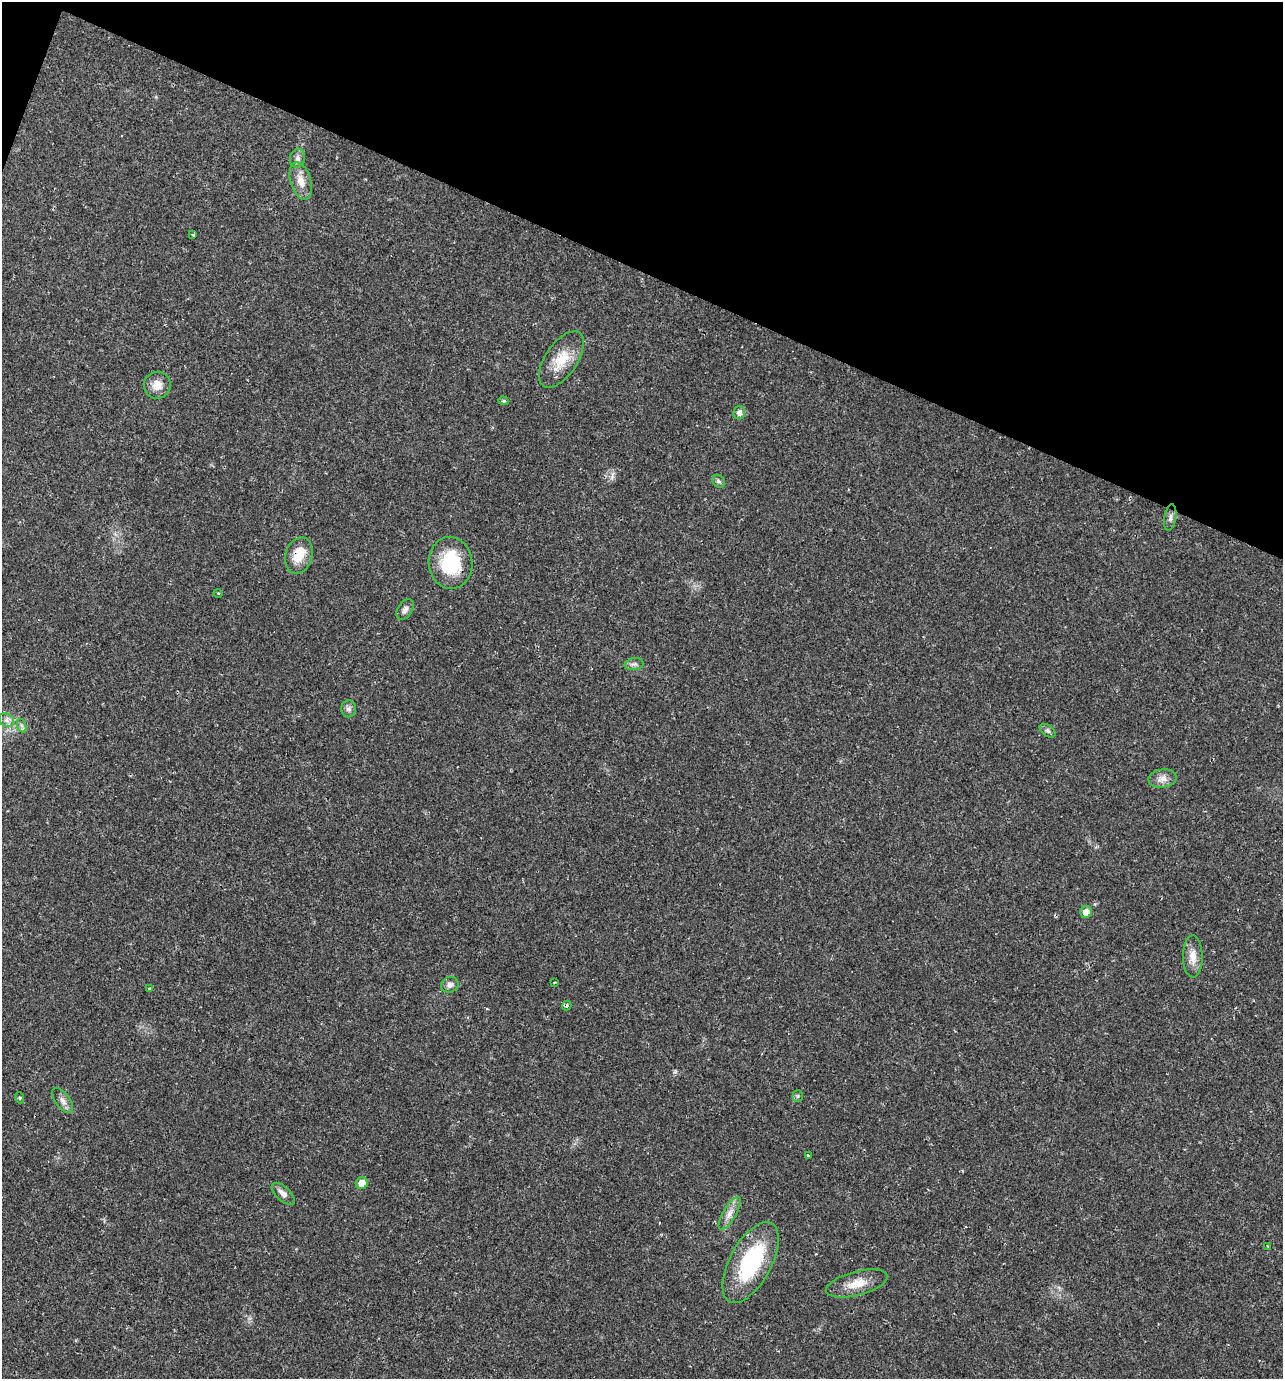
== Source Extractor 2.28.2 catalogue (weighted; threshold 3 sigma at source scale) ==
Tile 2 of 4 x 4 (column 2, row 1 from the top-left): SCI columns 1548-2828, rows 4133-5509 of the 5523 x 5509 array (HDU 1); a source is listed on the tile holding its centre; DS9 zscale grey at full resolution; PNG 1285 x 1381 px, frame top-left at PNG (2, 2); each listed source drawn as its Kron ellipse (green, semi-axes under 4 px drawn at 4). Shown black and unused: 20% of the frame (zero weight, under 2 of 3 exposures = <1% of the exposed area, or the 3 px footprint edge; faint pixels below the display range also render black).
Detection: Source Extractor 2.28.2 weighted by HDU 2 'WHT'; one run over the whole footprint, this tile lists its part. Background 0.0291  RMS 0.0039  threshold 0.0177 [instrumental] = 3 sigma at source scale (4.5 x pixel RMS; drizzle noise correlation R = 1.50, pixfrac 1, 0.05/0.05 arcsec/px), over >= 5 px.
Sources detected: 37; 1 cosmic-ray / hot-pixel residue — neither listed nor drawn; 1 inside a brighter listed object's ellipse — not listed separately; the other 35 listed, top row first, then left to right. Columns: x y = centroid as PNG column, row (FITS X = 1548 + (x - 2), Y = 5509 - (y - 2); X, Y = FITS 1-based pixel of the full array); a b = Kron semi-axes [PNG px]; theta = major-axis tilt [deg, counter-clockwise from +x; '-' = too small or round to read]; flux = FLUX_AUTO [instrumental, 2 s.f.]
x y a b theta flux
297 158 9 7 76 1.6
301 181 19 10 -74 4.6
193 235 3 2 - 0.45
561 359 32 16 56 10
157 385 13 13 - 4.2
503 401 5 4 - 0.6
739 413 6 6 - 1.8
719 481 7 5 -46 0.82
1170 518 13 6 81 1.5
299 556 18 13 75 7.7
451 563 26 22 -82 23
218 593 4 3 - 0.35
405 610 11 7 56 1.7
634 664 9 6 7 1.3
348 709 8 7 - 1.5
6 720 8 6 -36 1.5
22 726 7 4 -71 0.85
1048 731 9 5 -37 0.98
1162 779 14 9 9 2.7
1086 912 6 5 - 3.4
1193 956 21 9 -89 4.4
554 982 3 2 - 0.43
450 985 9 7 23 1.7
150 989 4 2 - 0.33
567 1006 5 4 - 1
798 1096 5 5 - 0.63
20 1098 5 3 - 0.4
63 1101 14 7 -54 2.1
808 1155 3 2 - 0.82
362 1183 6 6 - 4.9
283 1194 14 7 -43 2.2
730 1213 18 6 60 3.1
1268 1246 4 2 - 0.36
751 1263 44 21 62 35
857 1283 32 12 14 6.7